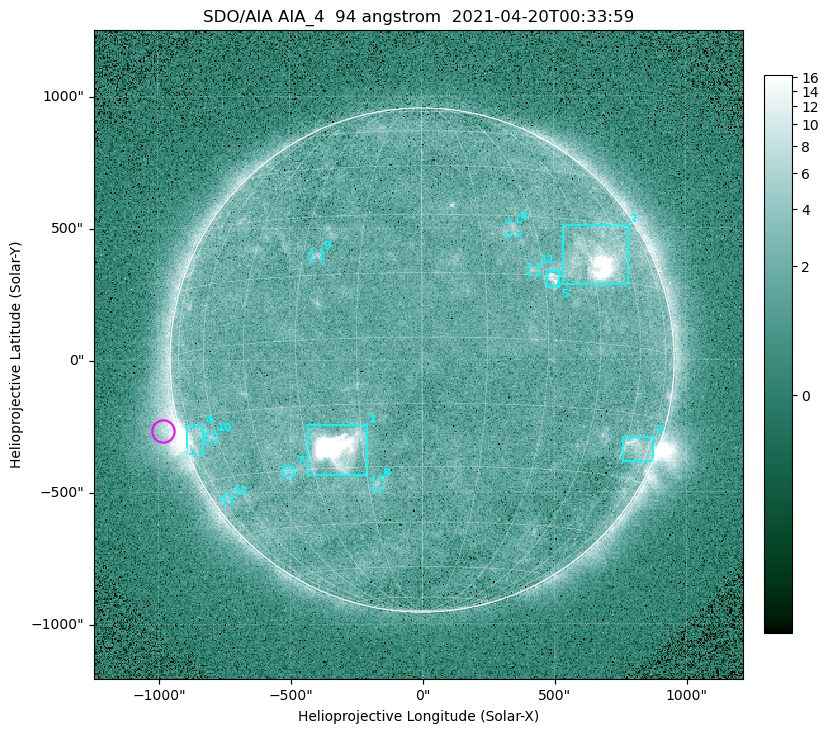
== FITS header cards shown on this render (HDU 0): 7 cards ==
TELESCOP= 'SDO/AIA '
INSTRUME= 'AIA_4   '
WAVELNTH=                   94
WAVEUNIT= 'angstrom'
DATE-OBS= '2021-04-20T00:33:59.14'
CTYPE1  = 'HPLN-TAN'
CTYPE2  = 'HPLT-TAN'

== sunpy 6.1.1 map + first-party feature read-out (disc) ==
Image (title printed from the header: SDO/AIA AIA_4  94 angstrom  2021-04-20T00:33:59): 512 x 512 px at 4.8 arcsec/px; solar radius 955 arcsec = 199 px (full disc in frame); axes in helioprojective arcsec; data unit not stated in the header (colour bar unlabelled)
Orientation: roll -0.138 deg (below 1 deg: not rotated)
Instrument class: DISC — disc imager (sunpy class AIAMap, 94 A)
Bright regions (active regions / flare kernels): reference = the median radial profile (limb darkening/brightening removed); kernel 5 px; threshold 5 sigma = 2.39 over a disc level ~1.71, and >= 1.15x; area >= 9 px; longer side >= 5 px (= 24 arcsec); searched inside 0.97 R_sun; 12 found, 12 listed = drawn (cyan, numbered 1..; 6 of them under ~33 arcsec drawn as corner ticks so the feature stays visible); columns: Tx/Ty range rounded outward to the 10 arcsec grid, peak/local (2 s.f.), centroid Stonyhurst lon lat
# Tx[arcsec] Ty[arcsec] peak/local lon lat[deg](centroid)
1 -430..-210 -440..-240 386 -22 -25
2 530..780 280..510 29 +48 +20
3 760..880 -390..-290 4.5 +67 -22
4 -900..-830 -360..-250 7 -72 -19
5 470..520 270..340 5.8 +32 +14
6 330..370 470..520 3.1 +24 +27
7 -530..-480 -440..-400 2.9 -38 -30
8 -180..-160 -490..-450 3 -12 -34
9 -420..-380 380..410 3.1 -26 +20
10 -810..-780 -300..-280 2.8 -63 -20
11 410..440 330..360 2.9 +27 +16
12 -750..-720 -540..-520 2.3 -71 -35
Off-limb structures (1.02-1.3 R_sun): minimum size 50 px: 8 found; the strongest spans PA ~90..115 deg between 1.02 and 1.21 R_sun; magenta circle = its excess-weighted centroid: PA ~105 deg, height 1.06 R_sun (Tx ~-980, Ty ~-270 arcsec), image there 4.7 x the reference